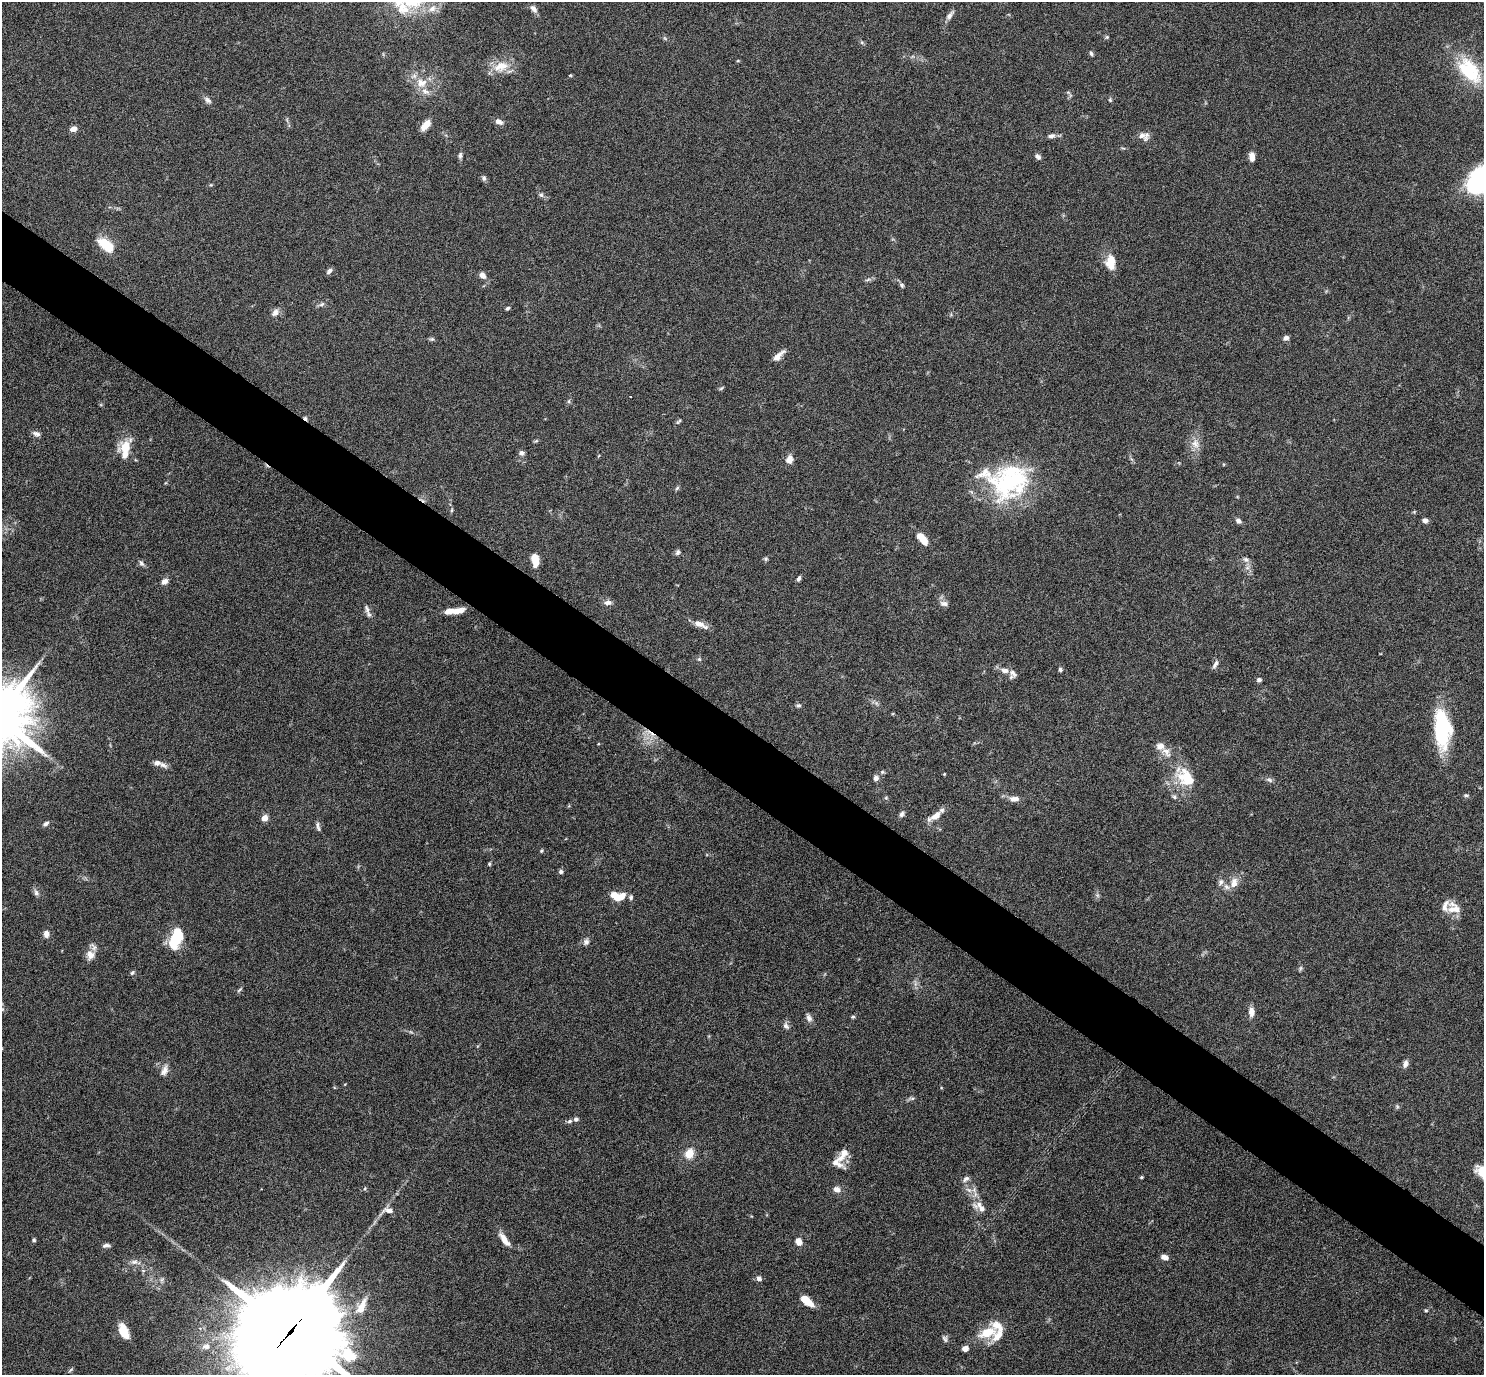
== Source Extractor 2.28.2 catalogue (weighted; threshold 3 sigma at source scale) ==
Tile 6 of 4 x 4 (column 2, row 2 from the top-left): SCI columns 1484-2965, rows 2897-4269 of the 5931 x 5935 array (HDU 1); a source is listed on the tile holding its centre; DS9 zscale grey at full resolution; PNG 1486 x 1377 px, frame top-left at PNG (2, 2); no overlay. Shown black and unused: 5% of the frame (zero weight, under 4 of 8 exposures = <1% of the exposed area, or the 3 px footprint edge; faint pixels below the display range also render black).
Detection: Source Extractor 2.28.2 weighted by HDU 2 'WHT'; one run over the whole footprint, this tile lists its part. Background 0.0857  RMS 0.004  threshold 0.0165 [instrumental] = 3 sigma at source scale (4.09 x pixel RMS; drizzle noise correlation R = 1.36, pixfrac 0.8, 0.05/0.05 arcsec/px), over >= 5 px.
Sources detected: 169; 1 too faint to see at this stretch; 2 inside a brighter object's white glare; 2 cosmic-ray / hot-pixel residue — not listed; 23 inside a brighter listed object's ellipse — not listed separately; the other 141 listed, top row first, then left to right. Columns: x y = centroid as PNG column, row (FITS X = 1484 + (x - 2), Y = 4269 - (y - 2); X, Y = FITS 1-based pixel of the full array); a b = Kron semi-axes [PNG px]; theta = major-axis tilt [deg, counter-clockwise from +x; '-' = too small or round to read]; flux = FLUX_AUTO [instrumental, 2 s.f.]
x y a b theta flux
432 8 12 9 28 3.2
533 9 11 7 -53 1.6
950 15 15 6 51 1.8
1107 37 5 5 - 0.51
1091 53 6 4 -71 0.66
738 61 5 3 - 0.31
501 66 24 13 18 6.7
1469 70 35 20 -50 21
570 75 4 4 - 0.34
421 83 16 13 -1 5.6
1068 92 6 3 -19 0.44
208 100 11 7 -43 1.4
1110 100 6 5 - 0.54
499 122 10 7 -29 1.7
426 125 12 6 47 4
73 129 7 5 16 2.1
1051 136 11 6 10 1.3
1142 136 12 9 -2 2.4
460 155 8 5 86 0.97
1038 157 8 5 -41 1.2
1252 157 10 6 -82 2.4
484 178 7 5 -80 0.88
1475 184 23 16 -50 25
541 195 6 6 - 0.79
105 244 20 10 -40 9.3
1110 262 17 11 -90 6
329 271 9 5 49 0.95
482 275 10 7 -45 1.9
868 280 9 4 10 0.8
902 285 7 5 -46 0.77
322 304 9 5 27 0.94
507 308 5 4 - 0.69
275 312 11 7 54 1.9
1286 338 7 5 27 1.3
432 339 7 5 0 0.65
778 356 17 6 43 2.7
721 388 6 5 - 0.55
630 397 3 2 - 0.27
569 401 6 4 71 0.56
678 422 9 4 45 0.63
36 434 11 6 -15 1.4
536 441 6 4 19 0.48
1195 444 14 11 -77 3.4
126 447 16 14 31 7
521 453 8 6 18 1.1
789 459 10 8 78 2.6
1009 482 55 38 25 45
677 488 7 4 46 0.58
452 510 6 4 88 0.49
1425 520 6 5 - 1.4
1238 521 7 5 -33 1.3
923 540 9 6 -60 4.8
677 552 7 6 - 0.86
766 559 6 5 - 0.58
1246 559 9 7 -22 1.4
535 560 13 7 -83 5.1
141 563 9 5 -56 0.91
799 579 6 4 69 0.94
165 581 9 6 29 1.6
608 602 11 7 2 1.5
944 603 11 6 -5 1.5
367 609 13 6 -79 1.5
456 611 17 6 9 4.4
699 624 16 8 -17 2.9
699 659 5 4 - 0.5
1215 664 13 5 61 1.3
1060 669 5 4 - 0.74
1005 670 11 7 -7 2.1
1259 680 6 5 - 0.94
798 705 7 5 -19 0.74
1442 729 41 16 -86 32
1166 752 17 9 -50 3.2
163 765 13 6 -25 1.7
882 772 6 5 - 0.57
944 774 4 3 - 0.3
876 778 8 7 - 1.4
1188 779 28 16 -49 13
1269 780 10 5 -25 1
1466 795 8 4 -13 0.66
1174 797 7 5 -30 0.81
886 798 5 5 - 0.52
1014 799 13 7 0 2.3
901 814 8 6 66 1.1
935 816 19 7 30 3.7
264 818 6 5 - 3.2
46 824 7 5 35 1.1
318 826 13 4 -76 1
541 851 5 5 - 0.52
489 864 5 4 - 0.43
561 872 6 5 - 0.82
1221 882 10 7 68 1.4
1234 883 14 9 80 3.3
36 893 9 6 -61 1.2
615 896 16 8 -28 5.3
631 897 7 5 80 0.76
1451 910 12 8 -3 2.9
46 934 7 6 - 2.1
176 935 24 14 87 11
586 942 10 8 63 1.4
90 955 12 12 - 2.9
1300 968 8 4 81 0.59
132 973 6 5 - 0.7
239 990 9 3 40 0.6
1251 1012 11 7 -88 2.7
853 1017 6 4 19 0.54
809 1018 12 7 -69 1.6
786 1026 10 7 -58 1.3
1405 1064 10 6 71 1.5
164 1070 16 8 65 2.5
912 1098 8 4 -8 0.74
1397 1107 6 5 - 0.57
576 1119 6 5 - 0.86
569 1121 7 5 28 0.78
689 1153 12 10 60 4.7
843 1154 22 10 60 4.4
1141 1177 4 3 - 0.44
966 1179 11 6 37 1.2
365 1188 5 4 - 0.45
837 1189 9 7 -25 1.8
969 1190 8 5 -44 1.4
979 1204 19 7 21 2.2
388 1210 14 7 -2 2.2
504 1239 18 7 -56 3.7
34 1240 5 4 - 0.54
798 1242 8 6 -66 3.1
106 1245 11 5 5 1.1
1165 1257 8 5 -19 2.1
134 1262 11 6 -5 1.7
143 1271 6 4 0 0.57
759 1278 7 6 - 1.3
162 1280 7 4 45 0.83
806 1301 13 6 -41 7.2
361 1307 26 10 64 5.6
1426 1310 5 4 - 0.46
123 1329 13 9 -48 4.5
290 1332 37 29 43 8200
987 1332 28 14 20 9.4
945 1339 9 6 -65 1
206 1346 11 9 3 2.3
965 1348 5 4 - 4.6
70 1370 8 3 42 0.51
Overlapping masked pixels (flux is a lower limit): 1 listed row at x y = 290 1332
Isophote crosses this tile's border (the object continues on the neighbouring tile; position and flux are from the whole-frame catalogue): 2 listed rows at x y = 1475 184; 290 1332